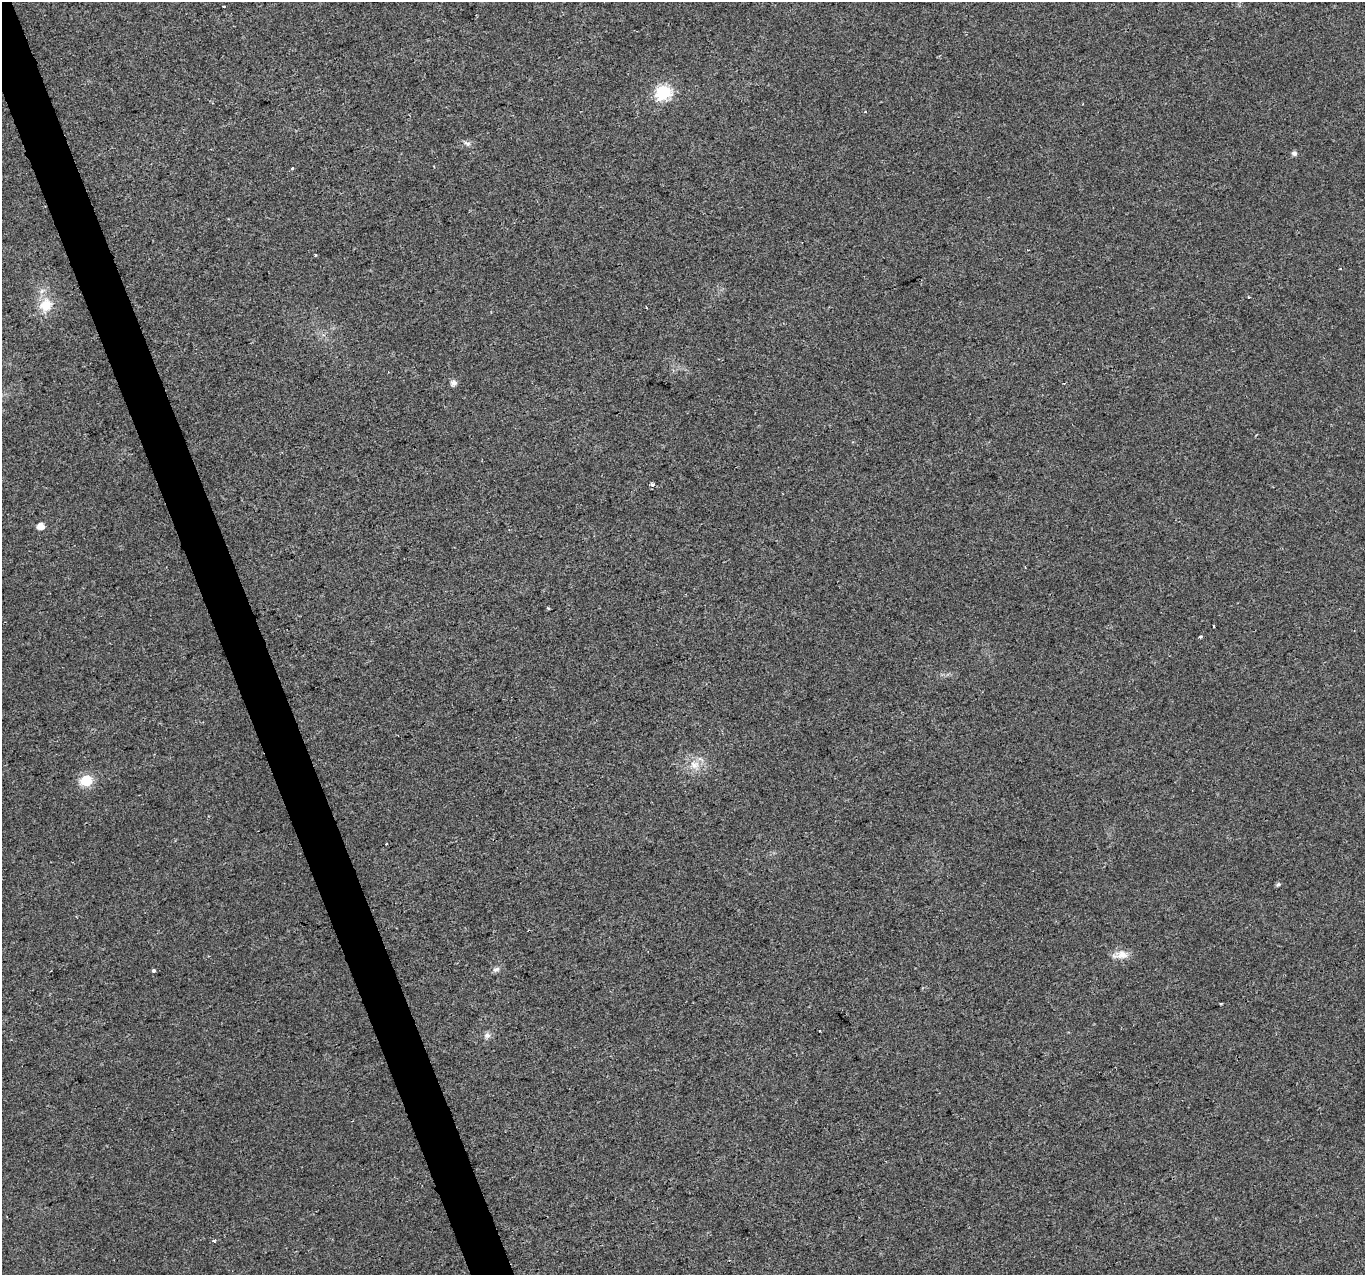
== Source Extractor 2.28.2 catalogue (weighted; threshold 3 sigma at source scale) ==
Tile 11 of 4 x 4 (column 3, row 3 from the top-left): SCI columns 2729-4091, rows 1399-2671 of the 5455 x 5287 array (HDU 1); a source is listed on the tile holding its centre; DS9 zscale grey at full resolution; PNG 1367 x 1277 px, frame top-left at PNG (2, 2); no overlay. Shown black and unused: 3% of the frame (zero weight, under 2 of 3 exposures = <1% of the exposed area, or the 3 px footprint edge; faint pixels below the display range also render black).
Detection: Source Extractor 2.28.2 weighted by HDU 2 'WHT'; one run over the whole footprint, this tile lists its part. Background 0.0183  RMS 0.006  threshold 0.0268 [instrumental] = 3 sigma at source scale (4.5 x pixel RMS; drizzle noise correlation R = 1.50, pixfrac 1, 0.0396/0.0396 arcsec/px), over >= 5 px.
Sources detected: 24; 1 cosmic-ray / hot-pixel residue — not listed; the other 23 listed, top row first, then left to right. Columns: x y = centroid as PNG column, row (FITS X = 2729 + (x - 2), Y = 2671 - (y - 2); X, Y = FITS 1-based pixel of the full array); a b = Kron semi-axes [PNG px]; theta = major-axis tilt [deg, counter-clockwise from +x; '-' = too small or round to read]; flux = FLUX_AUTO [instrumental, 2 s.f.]
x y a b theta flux
224 6 3 2 - 0.58
663 92 7 7 - 78
865 112 4 3 - 0.57
467 143 10 6 -26 1.9
1294 153 6 5 - 1.8
292 168 3 3 - 3.6
1248 297 3 3 - 1.8
46 305 17 16 - 12
453 383 6 5 - 3.3
652 484 3 3 - 2.6
40 526 5 5 - 6
548 608 3 3 - 0.68
1214 626 3 2 - 0.57
1200 637 3 3 - 1.4
694 765 14 11 -26 6.7
86 780 6 6 - 40
386 844 2 2 - 0.53
1278 884 6 4 37 1.1
1121 955 22 10 9 5.8
496 969 9 6 22 1.8
154 970 4 4 - 1.1
487 1035 9 8 - 2.2
215 1240 3 3 - 3.9